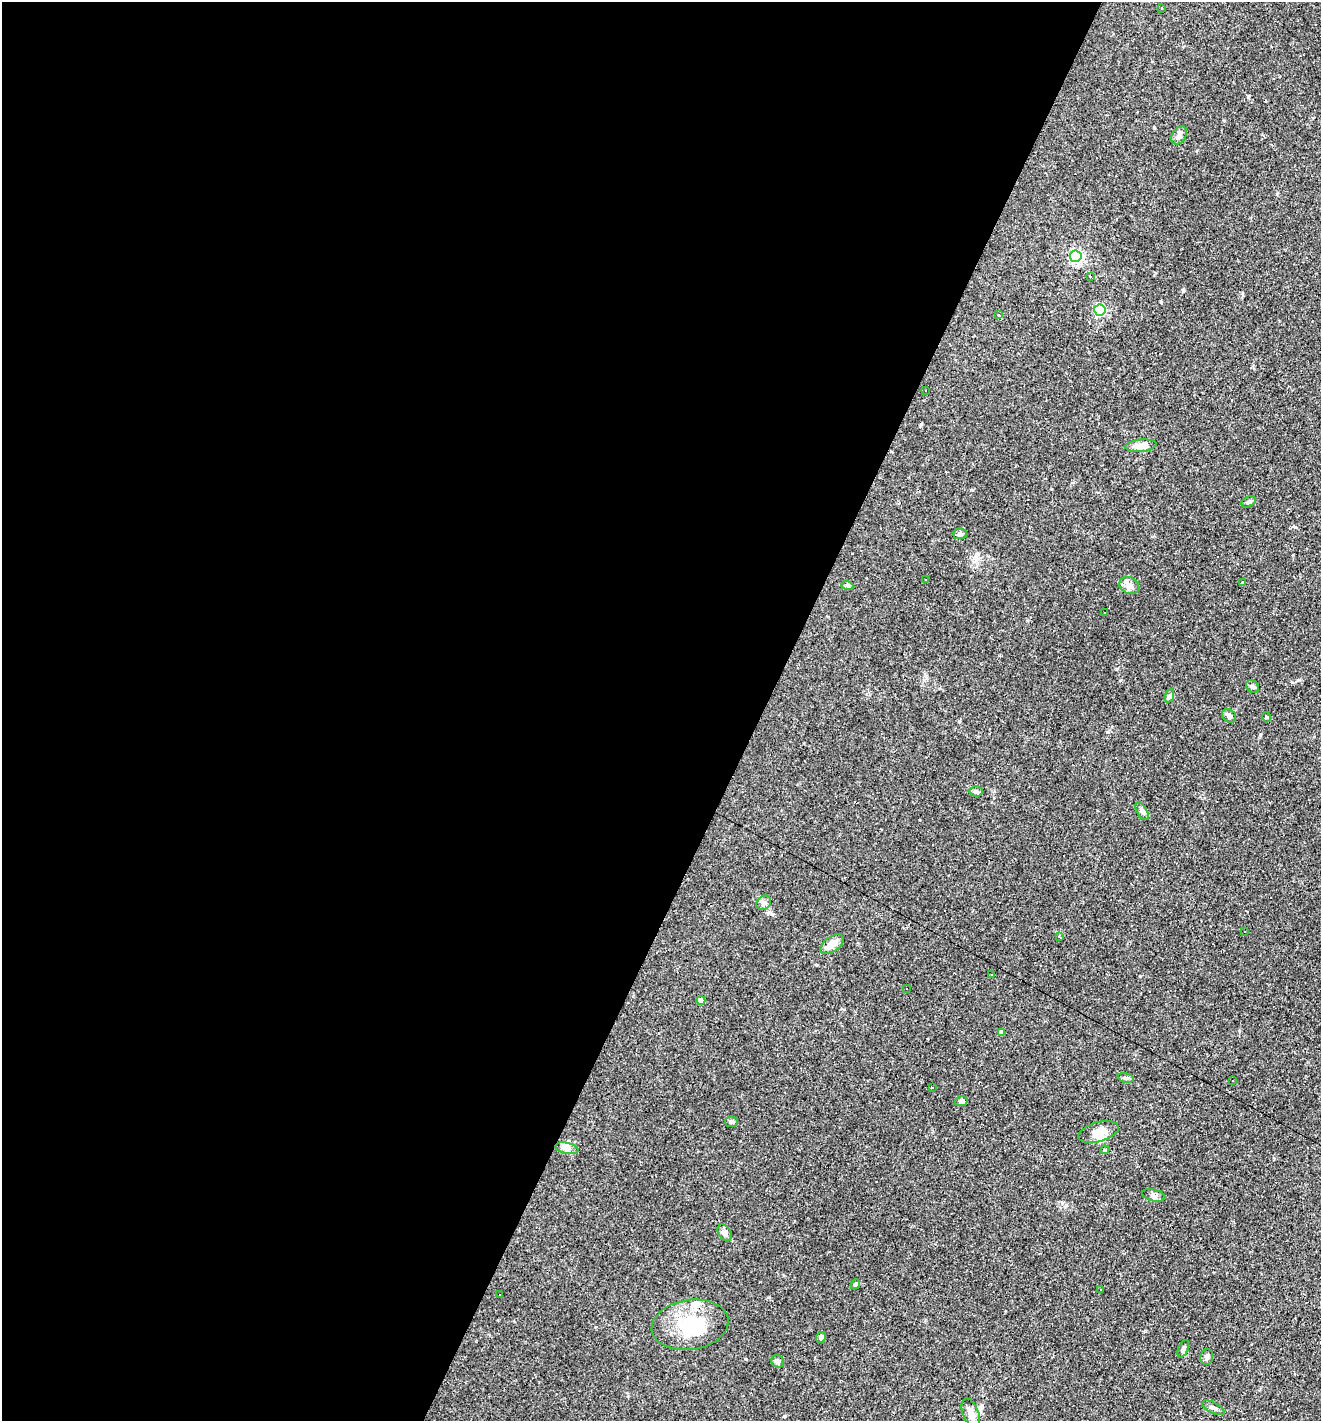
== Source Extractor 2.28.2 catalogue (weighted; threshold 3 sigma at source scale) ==
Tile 5 of 4 x 4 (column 1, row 2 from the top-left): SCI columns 138-1456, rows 2839-4257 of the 5686 x 5676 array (HDU 1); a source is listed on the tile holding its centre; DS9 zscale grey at full resolution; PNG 1323 x 1423 px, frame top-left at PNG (2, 2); each listed source drawn as its Kron ellipse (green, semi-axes under 4 px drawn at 4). Shown black and unused: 58% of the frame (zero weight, under 3 of 4 exposures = <1% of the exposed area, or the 3 px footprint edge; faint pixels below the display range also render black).
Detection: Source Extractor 2.28.2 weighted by HDU 2 'WHT'; one run over the whole footprint, this tile lists its part. Background 0.0842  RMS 0.0052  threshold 0.0235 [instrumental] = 3 sigma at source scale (4.5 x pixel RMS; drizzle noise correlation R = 1.50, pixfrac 1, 0.05/0.05 arcsec/px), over >= 5 px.
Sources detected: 67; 1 inside a brighter object's white glare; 16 cosmic-ray / hot-pixel residue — neither listed nor drawn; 1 inside a brighter listed object's ellipse — not listed separately; the other 49 listed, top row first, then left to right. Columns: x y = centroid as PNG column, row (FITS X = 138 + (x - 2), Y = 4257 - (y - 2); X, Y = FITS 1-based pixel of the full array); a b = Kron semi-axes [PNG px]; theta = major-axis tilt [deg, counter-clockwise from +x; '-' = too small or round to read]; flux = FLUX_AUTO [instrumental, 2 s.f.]
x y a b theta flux
1162 8 3 3 - 4
1179 135 10 7 56 1.9
1076 256 6 6 - 84
1090 276 3 2 - 0.69
1100 310 5 5 - 55
999 315 3 3 - 0.58
925 391 3 3 - 1.2
1141 446 16 6 6 4.7
1249 502 7 5 30 1
960 534 6 5 - 1.3
926 579 3 2 - 0.75
1243 583 3 3 - 0.67
847 585 6 4 -19 0.71
1129 586 10 8 -26 2.6
1104 613 2 2 - 0.43
1252 686 7 5 -41 1.4
1169 696 7 4 70 0.99
1229 716 8 6 -40 1.6
1266 717 5 3 - 0.49
976 791 7 5 -4 1
1142 811 10 5 -60 1.6
764 903 8 6 42 1.5
1245 931 3 2 - 0.52
1059 937 4 2 - 0.67
832 944 13 7 34 4.9
992 974 3 2 - 0.95
906 988 3 3 - 1.9
701 1000 4 4 - 4.5
1001 1032 4 4 - 2.6
1126 1078 8 4 -14 1.1
1233 1081 2 2 - 0.42
932 1088 3 3 - 1.9
961 1101 6 4 13 1.3
731 1122 6 5 - 1.1
1098 1132 21 9 16 5.5
567 1148 12 5 -12 2.3
1105 1150 4 4 - 0.49
1154 1195 12 5 -14 1.6
724 1233 9 6 -60 2.3
855 1284 5 4 - 0.81
1101 1290 3 3 - 2.3
499 1295 3 3 - 3.2
690 1325 38 25 9 27
821 1337 5 5 - 1.3
1183 1349 9 5 66 1.3
1207 1357 8 6 81 1.5
777 1361 7 6 - 1.1
1213 1408 12 5 -27 1.7
971 1413 15 7 -69 4.2
Unlisted compact peaks at least as high as the median listed source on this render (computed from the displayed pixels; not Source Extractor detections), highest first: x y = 1248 97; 1161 302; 769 912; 1298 680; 1260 735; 959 721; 1116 669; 769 1297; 1066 1205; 1120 680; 976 555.